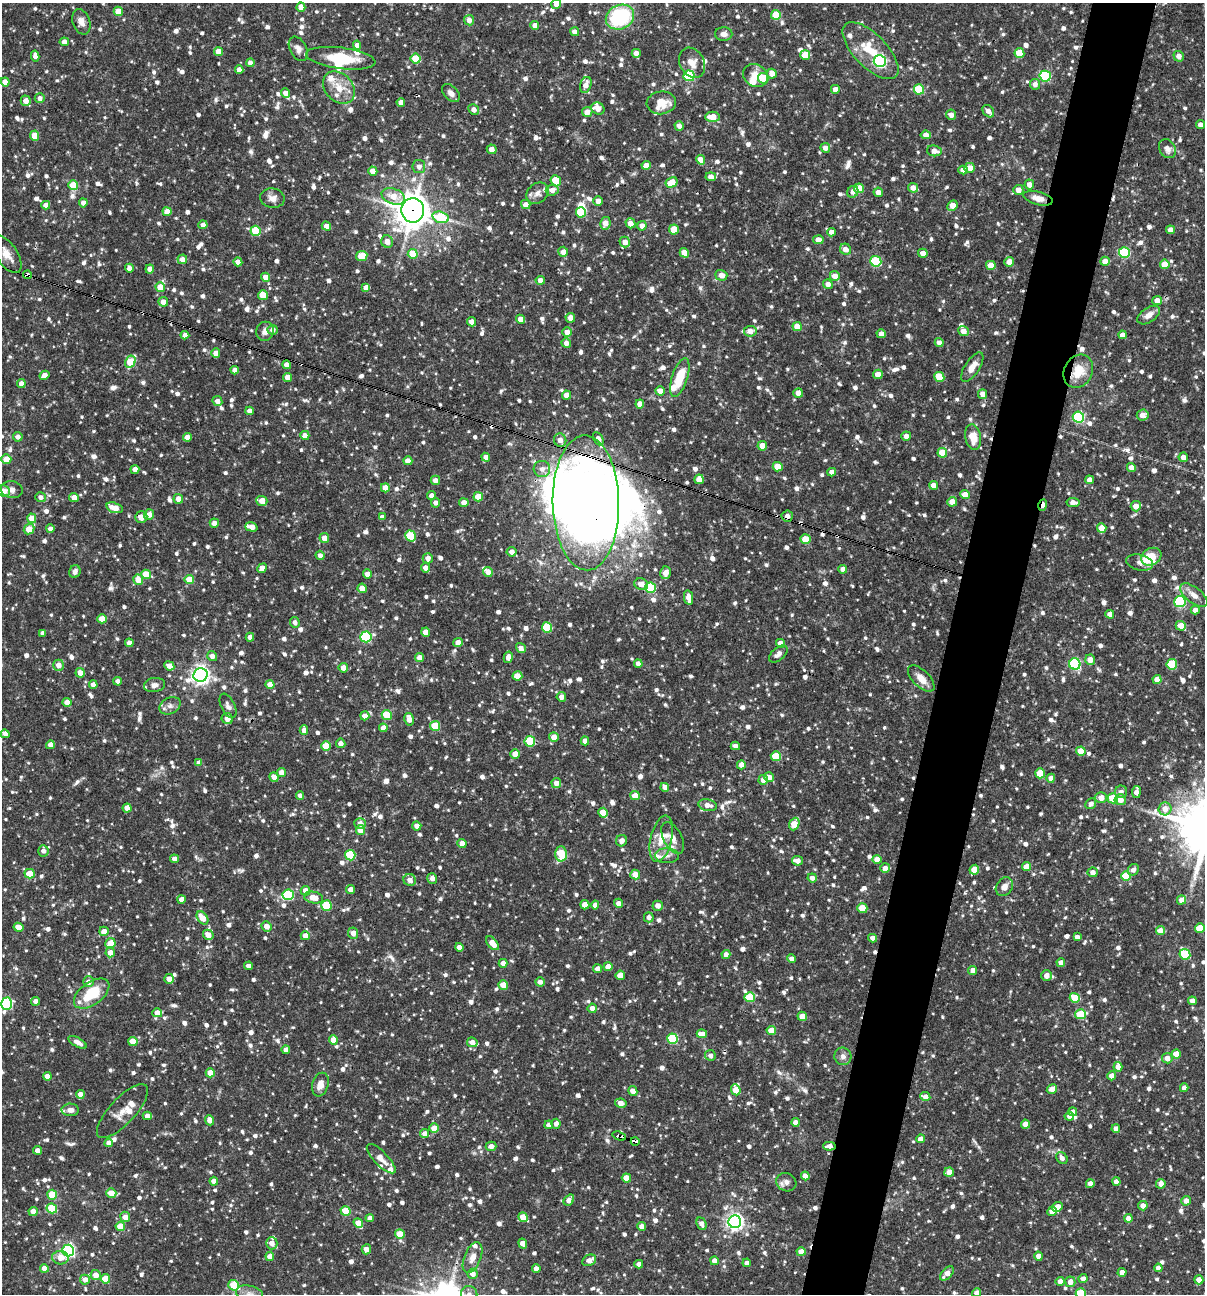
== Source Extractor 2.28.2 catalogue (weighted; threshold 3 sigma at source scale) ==
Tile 10 of 4 x 4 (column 2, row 3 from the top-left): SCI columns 1454-2656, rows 1293-2584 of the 5187 x 5169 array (HDU 1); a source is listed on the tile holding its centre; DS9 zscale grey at full resolution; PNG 1207 x 1296 px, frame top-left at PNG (2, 3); each listed source drawn as its Kron ellipse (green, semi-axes under 4 px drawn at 4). Shown black and unused: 5% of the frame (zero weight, under 3 of 4 exposures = <1% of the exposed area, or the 3 px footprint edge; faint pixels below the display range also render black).
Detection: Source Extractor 2.28.2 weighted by HDU 2 'WHT'; one run over the whole footprint, this tile lists its part. Background 0.0812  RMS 0.0038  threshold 0.0171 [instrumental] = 3 sigma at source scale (4.5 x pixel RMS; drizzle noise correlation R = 1.50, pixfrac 1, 0.05/0.05 arcsec/px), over >= 5 px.
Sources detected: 1438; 5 inside a brighter object's white glare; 11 cosmic-ray / hot-pixel residue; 1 long thin detection or spike segment (spike, bleed or trail) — neither listed nor drawn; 28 inside a brighter listed object's ellipse — not listed separately; of the other 1393, all 500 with FLUX_AUTO >= 1.76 (the completeness limit of this list) listed and drawn (893 fainter detections not listed), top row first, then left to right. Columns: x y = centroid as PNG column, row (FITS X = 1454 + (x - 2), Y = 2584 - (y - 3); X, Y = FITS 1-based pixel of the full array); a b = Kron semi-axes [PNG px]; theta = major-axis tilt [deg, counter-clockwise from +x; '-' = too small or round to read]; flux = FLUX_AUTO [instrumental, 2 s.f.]
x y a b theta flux
556 4 5 5 - 2.3
301 7 4 4 - 3.7
118 11 5 4 - 6.2
776 15 5 5 - 12
620 17 14 12 25 32
469 20 5 5 - 2.9
81 22 13 8 -71 2.6
535 25 4 4 - 2.3
575 32 4 4 - 2.2
724 34 8 7 - 2
64 42 4 4 - 2.6
357 45 4 4 - 2
298 49 13 8 -62 2.3
218 51 4 4 - 3.9
870 51 36 16 -46 13
636 53 4 4 - 2.6
1019 53 5 5 - 10
805 55 5 5 - 7.7
35 56 5 4 - 1.8
1179 56 5 5 - 2.4
341 58 35 10 -7 13
416 59 5 5 - 11
880 61 6 6 - 64
250 63 4 4 - 2
692 63 16 12 -60 4.5
239 70 4 4 - 2.6
772 74 5 5 - 3
689 76 5 5 - 28
755 76 13 11 -31 4.7
1045 76 5 5 - 33
763 78 5 5 - 11
5 82 4 4 - 4
1035 84 5 5 - 2
586 85 8 5 71 3.2
339 88 18 13 -46 6.7
835 89 4 4 - 2.8
919 89 5 5 - 15
286 93 5 4 - 2.5
451 93 11 7 -45 2.1
40 98 5 5 - 1.8
26 101 5 5 - 3.2
401 102 4 4 - 2.8
661 103 14 11 6 7
598 109 7 5 -28 3.5
474 110 5 5 - 2.3
988 111 7 5 -49 2.3
587 112 5 5 - 3.5
951 115 5 5 - 2.1
712 117 7 5 2 5.3
1200 125 4 4 - 1.8
679 126 5 4 - 2.1
926 135 5 4 - 2.6
35 136 5 4 - 6.2
825 148 5 5 - 2.1
492 149 5 4 - 2.6
1167 149 10 8 -59 2.3
934 151 7 5 -8 2.7
701 160 5 4 - 3.9
646 165 4 4 - 3.1
419 166 6 6 - 2.2
970 168 5 5 - 3.4
963 170 4 4 - 2.9
373 171 5 4 - 3.8
711 177 5 4 - 2.8
556 181 6 5 - 7.5
672 182 6 5 - 7.4
73 185 5 5 - 8.2
1029 185 5 4 - 2.6
859 188 5 5 - 9.1
913 188 5 4 - 2.9
552 190 6 5 - 2
1018 190 5 5 - 2.7
853 192 6 5 - 2.3
878 192 5 4 - 2.6
537 193 12 9 38 2.5
393 196 12 7 -19 4.9
272 198 12 9 -10 2.5
1038 198 15 6 -14 3
598 201 5 4 - 2.7
83 203 4 4 - 2.1
526 204 5 4 - 2.8
46 205 4 4 - 2.6
952 205 5 4 - 4.1
413 210 12 11 - 600
167 212 4 4 - 3.2
581 212 5 5 - 18
441 217 8 5 -16 19
605 223 6 5 - 3.3
630 223 5 4 - 3.4
203 225 4 4 - 2.3
326 226 5 4 - 2.6
642 226 5 4 - 2.8
674 229 5 5 - 9.5
1170 230 4 4 - 3
256 231 5 5 - 15
832 232 4 4 - 2.8
818 240 5 4 - 3.3
387 242 6 6 - 3
625 242 5 5 - 3
845 249 6 5 - 2.9
563 252 5 5 - 2.6
684 253 5 4 - 5.2
923 253 5 4 - 3.1
1124 253 5 5 - 29
7 254 21 10 -57 4.5
413 254 5 5 - 8.7
362 256 6 5 - 8.3
182 259 5 5 - 2.7
876 261 5 5 - 25
1105 261 4 4 - 4.1
238 262 4 4 - 2.8
1009 262 5 4 - 3.3
1165 264 5 4 - 6.5
991 265 5 4 - 6.4
129 268 4 4 - 2.6
150 269 4 4 - 3.4
27 275 4 4 - 1.9
721 275 6 5 - 3
835 276 5 4 - 3.7
265 277 4 4 - 2.7
540 280 4 4 - 2.6
828 284 5 4 - 2
160 287 5 4 - 6.7
366 287 4 4 - 2.5
263 295 5 5 - 8.2
1157 300 5 4 - 3.1
163 302 5 5 - 2.7
1149 315 12 7 34 3
570 318 5 5 - 3.1
520 319 4 4 - 2.9
471 322 5 4 - 2.7
797 326 4 4 - 4.9
273 330 5 5 - 2.1
265 331 9 8 - 2
750 331 6 5 - 3.1
963 331 5 4 - 3.1
567 332 5 4 - 3.2
881 334 4 4 - 2.5
185 335 4 4 - 2.4
1122 335 4 4 - 2.6
566 343 5 4 - 2.4
939 343 4 4 - 2.3
216 353 4 4 - 3.5
130 362 6 5 - 12
287 365 4 4 - 2.9
972 367 17 7 56 3.5
235 370 4 4 - 2.5
1078 371 17 14 61 8
878 374 5 4 - 4.8
44 375 5 4 - 2.8
680 377 20 7 72 11
939 377 5 5 - 9.9
288 378 4 4 - 3.5
21 384 4 4 - 2.7
660 391 5 4 - 4
798 393 5 4 - 3.1
982 394 5 4 - 2.5
567 395 4 4 - 4.8
217 401 5 4 - 2.1
640 404 4 4 - 3.3
249 411 4 4 - 2.2
1143 415 6 5 - 3.1
1078 417 5 5 - 41
305 435 4 4 - 2.6
906 436 5 4 - 2.6
18 437 5 4 - 1.8
187 437 4 4 - 2.7
973 437 13 8 -80 6
598 439 7 5 -62 1.9
560 440 6 6 - 2.8
762 446 5 4 - 5.5
942 453 5 5 - 9.3
486 457 4 4 - 2.5
1183 457 5 4 - 2.5
6 459 5 5 - 4.9
408 461 4 4 - 3.6
778 467 5 5 - 6.9
1131 468 4 4 - 2.9
135 469 4 4 - 3.2
542 469 8 8 - 2.3
832 472 4 4 - 2.3
699 479 5 4 - 5.4
435 480 5 5 - 2.3
1089 480 4 4 - 2.5
934 485 4 4 - 2.8
385 488 4 4 - 5.1
12 490 11 8 -9 2
4 491 6 5 - 3.4
965 495 5 4 - 5
431 496 4 4 - 2.2
40 497 5 5 - 1.9
74 497 5 4 - 3.2
478 497 5 4 - 6.4
178 499 5 4 - 2.7
262 501 5 5 - 4.6
952 502 5 5 - 3.4
1073 502 7 4 -8 2.5
435 503 5 4 - 1.8
464 503 4 4 - 3.6
586 503 67 33 -89 290
1043 505 6 3 71 5
1136 506 5 5 - 3.5
114 508 8 5 -16 5
149 515 5 5 - 2.4
787 516 5 5 - 2
141 517 6 5 - 3.7
382 517 4 4 - 1.9
32 518 4 4 - 6.1
214 523 4 4 - 2.7
251 527 6 4 -17 3.5
1102 528 5 4 - 5.5
29 529 6 4 46 7
50 529 4 4 - 2.1
410 536 6 5 - 12
324 538 5 5 - 3.2
806 539 5 5 - 8.6
512 552 5 4 - 2.5
320 555 5 4 - 1.8
1151 557 10 8 30 12
428 558 5 5 - 2.2
1140 563 14 8 -13 1.9
262 568 5 4 - 2.8
426 568 5 4 - 2.6
843 569 4 4 - 2.3
75 572 6 5 - 1.8
488 572 5 4 - 2.5
666 573 6 5 - 3.3
146 574 5 4 - 8.1
367 574 4 4 - 2.7
138 580 5 5 - 4.8
189 580 5 4 - 8.3
641 584 7 5 -21 2.9
362 588 5 4 - 4.8
650 588 5 5 - 25
1194 595 16 7 -38 3.2
689 598 7 4 -80 3.2
1180 602 6 5 - 41
1195 610 4 4 - 2.7
1110 614 4 4 - 2.3
102 619 5 4 - 5.7
295 622 5 5 - 1.8
1181 626 5 5 - 4.4
547 627 5 5 - 18
426 632 4 4 - 3.9
43 633 4 4 - 1.8
250 637 4 4 - 2.5
366 637 6 5 - 33
129 643 4 4 - 2.7
458 643 5 4 - 3.2
780 643 4 4 - 3.6
521 648 5 4 - 2.2
778 654 11 6 41 2
212 656 5 5 - 2.2
508 657 6 4 77 2.3
420 658 4 4 - 3.1
1090 660 5 5 - 3.6
638 664 4 4 - 2.5
1075 664 6 5 - 45
1172 664 5 5 - 15
58 665 5 5 - 3
169 666 5 4 - 2.8
343 668 5 4 - 3.1
80 673 4 4 - 3.5
201 675 7 6 - 180
517 676 5 4 - 3.6
921 678 17 8 -45 4.1
1157 680 4 4 - 3.8
118 681 4 4 - 1.9
270 684 4 4 - 4.1
93 685 4 4 - 3
154 685 11 7 8 1.8
561 697 5 5 - 2
67 702 4 4 - 3.8
170 706 11 8 27 2
228 706 13 6 -63 1.8
387 715 5 5 - 12
365 716 4 4 - 2.9
227 719 6 5 - 2.9
409 719 6 4 -78 2.9
435 726 5 5 - 14
383 728 4 4 - 2.5
304 730 5 4 - 2.6
5 734 4 4 - 2.9
554 737 5 5 - 3.5
530 741 5 5 - 18
585 741 4 4 - 3
341 743 5 4 - 2.2
50 745 4 4 - 2.7
326 746 5 4 - 7.2
735 746 4 4 - 2
1081 751 4 4 - 5.4
515 754 4 4 - 4.3
776 756 5 5 - 13
199 763 4 4 - 2.6
741 765 4 4 - 3
282 772 4 4 - 3.8
1040 773 5 5 - 9.3
274 777 5 4 - 3.1
769 777 5 4 - 3
1051 778 4 4 - 2.8
763 780 5 4 - 2.8
556 783 5 5 - 3
665 787 4 4 - 2.6
1121 792 6 6 - 1.9
1136 792 6 4 81 2.9
300 795 4 4 - 2.2
635 796 5 4 - 4.3
1101 798 6 5 - 3.3
1113 798 5 5 - 16
1120 800 6 5 - 3.4
1091 804 6 5 - 1.8
708 805 9 6 -12 2.9
127 808 4 4 - 3.8
1165 809 6 6 - 3.3
603 813 5 4 - 7.5
360 824 6 5 - 2.6
794 824 6 5 - 7.2
417 826 4 4 - 2.8
360 830 5 4 - 6.1
673 838 17 9 -61 2.6
661 839 23 10 76 6
622 841 6 5 - 2.1
462 843 4 4 - 2.6
43 851 6 5 - 2
561 854 7 5 89 13
350 855 5 5 - 21
667 856 12 7 0 1.9
174 859 4 4 - 1.9
877 859 5 4 - 5.1
797 861 5 5 - 2.9
1026 867 4 4 - 4.1
885 868 5 5 - 2.7
974 870 5 4 - 6.8
1133 870 6 5 - 1.9
1093 872 5 4 - 2
30 874 5 4 - 6.4
635 874 5 4 - 4.5
1126 876 5 5 - 14
432 878 5 5 - 1.8
812 878 4 4 - 2.1
410 880 6 6 - 2.4
1004 887 10 8 56 2.6
351 889 4 4 - 2.6
305 891 5 4 - 3.5
288 895 5 5 - 27
314 897 10 5 -10 5.3
181 899 4 4 - 2.4
1182 900 5 4 - 3.3
618 903 4 4 - 2.6
585 905 4 4 - 5.3
595 905 4 4 - 2.6
327 906 5 5 - 14
658 906 5 5 - 2.6
862 908 5 4 - 9.6
649 917 5 5 - 1.9
202 918 7 5 -53 5.5
267 926 5 5 - 3.1
18 927 5 4 - 5.8
1200 928 5 4 - 8.1
104 931 5 4 - 3
1160 931 4 4 - 4
353 933 6 5 - 3
208 935 5 5 - 3.4
305 936 4 4 - 3.3
1077 937 4 4 - 1.8
873 938 4 4 - 2.5
110 943 5 5 - 6
492 943 8 5 -49 4.1
459 947 4 4 - 2.7
110 953 5 4 - 3.6
1185 954 6 5 - 22
726 955 4 4 - 2.5
792 959 4 4 - 2.2
1061 962 4 4 - 2.3
503 963 4 4 - 2.7
248 966 4 4 - 2.4
608 967 4 4 - 3.5
598 969 4 4 - 3
973 970 4 4 - 2.6
620 975 4 4 - 5.2
1046 975 5 5 - 2.9
169 979 5 5 - 2.9
88 982 5 5 - 2.7
540 982 4 4 - 1.9
503 985 5 4 - 5.7
92 994 20 11 36 14
750 997 5 5 - 15
1075 998 5 4 - 8.9
35 1001 4 4 - 2.4
1192 1001 4 4 - 2.7
7 1004 6 5 - 39
592 1008 4 4 - 2.7
157 1013 5 4 - 3.9
1080 1014 5 5 - 15
802 1016 4 4 - 4.7
771 1030 4 4 - 5.2
702 1034 5 4 - 3.2
672 1039 5 5 - 27
333 1040 5 4 - 5.1
133 1041 4 4 - 6.1
77 1042 10 4 -30 2
472 1042 5 5 - 2.6
286 1050 4 4 - 2.5
1176 1054 4 4 - 4.9
710 1055 5 5 - 1.8
843 1056 9 8 - 1.8
1167 1058 5 5 - 2.7
1118 1067 5 4 - 2.6
210 1073 4 4 - 5.2
47 1076 4 4 - 4.1
1112 1076 4 4 - 3.9
320 1085 12 8 72 3.4
1184 1088 4 4 - 2.2
1052 1089 5 4 - 2.8
736 1090 5 4 - 7.4
633 1091 5 4 - 3.3
80 1094 4 4 - 2.8
925 1097 5 4 - 2.7
621 1103 6 4 -12 3.1
70 1110 8 6 0 1.8
122 1111 35 13 47 5
1073 1112 4 4 - 1.9
147 1116 4 4 - 2.2
1069 1116 4 4 - 1.8
210 1120 5 4 - 2.8
795 1122 4 4 - 2.4
556 1124 5 4 - 2
1026 1124 4 4 - 4.3
549 1125 4 4 - 2.4
434 1128 4 4 - 5.5
1116 1129 4 4 - 2.2
425 1134 4 4 - 2.9
619 1136 7 3 -17 8.4
921 1139 4 4 - 3.2
635 1141 4 3 - 10
109 1143 4 4 - 3.1
491 1146 5 4 - 2
829 1146 6 4 2 2.4
37 1150 4 4 - 2.5
1062 1158 6 5 - 1.8
381 1159 19 7 -45 3.1
949 1172 5 4 - 4.6
805 1176 4 4 - 3.2
626 1178 4 4 - 5.8
214 1181 4 4 - 3.4
786 1182 10 9 - 2.1
1116 1182 4 4 - 2.2
1090 1184 4 4 - 2.8
1161 1184 5 4 - 2.6
111 1193 5 5 - 4.5
52 1195 5 5 - 13
569 1200 6 4 52 2.8
1186 1201 5 5 - 2.7
1143 1206 4 4 - 2.6
1057 1207 6 4 28 3.9
52 1208 5 4 - 15
33 1211 4 4 - 2.9
346 1211 5 4 - 12
1052 1211 5 4 - 2.9
125 1217 5 5 - 3
523 1217 5 4 - 6.9
370 1218 4 4 - 2.3
1128 1218 4 4 - 3.3
735 1222 6 6 - 140
358 1223 5 4 - 4
701 1224 6 4 -66 2.5
642 1226 4 4 - 2.3
120 1227 4 4 - 8.4
400 1234 5 4 - 8.3
272 1243 6 5 - 3.1
523 1243 5 4 - 3.8
366 1249 5 4 - 3
68 1251 6 6 - 73
801 1252 4 4 - 5
270 1256 4 4 - 3.7
1039 1256 4 4 - 2.8
60 1258 8 7 - 4.3
473 1258 16 8 68 3.2
589 1260 7 5 26 2.9
714 1261 4 4 - 2.5
747 1263 4 4 - 1.8
639 1264 4 4 - 2.2
44 1268 4 4 - 4.3
1158 1268 4 4 - 2.3
536 1269 4 4 - 2.8
1122 1272 4 4 - 3
947 1273 8 5 45 3.4
472 1274 5 5 - 2.9
96 1275 5 5 - 3.9
105 1279 4 4 - 8.9
1083 1279 4 4 - 2.4
85 1280 5 5 - 2.6
1199 1280 4 4 - 3.6
1060 1281 4 4 - 2.6
1070 1282 5 5 - 2.9
234 1285 5 5 - 15
977 1293 4 4 - 2.5
1081 1293 5 5 - 12
250 1294 14 8 -12 2.5
469 1294 8 8 - 2.2
Overlapping masked pixels (flux is a lower limit): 10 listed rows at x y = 413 210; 27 275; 1078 371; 586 503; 1043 505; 787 516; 619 1136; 635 1141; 829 1146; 234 1285
Isophote crosses this tile's border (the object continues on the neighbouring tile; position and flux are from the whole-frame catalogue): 7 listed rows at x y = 556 4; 4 491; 7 1004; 977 1293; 1081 1293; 250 1294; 469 1294